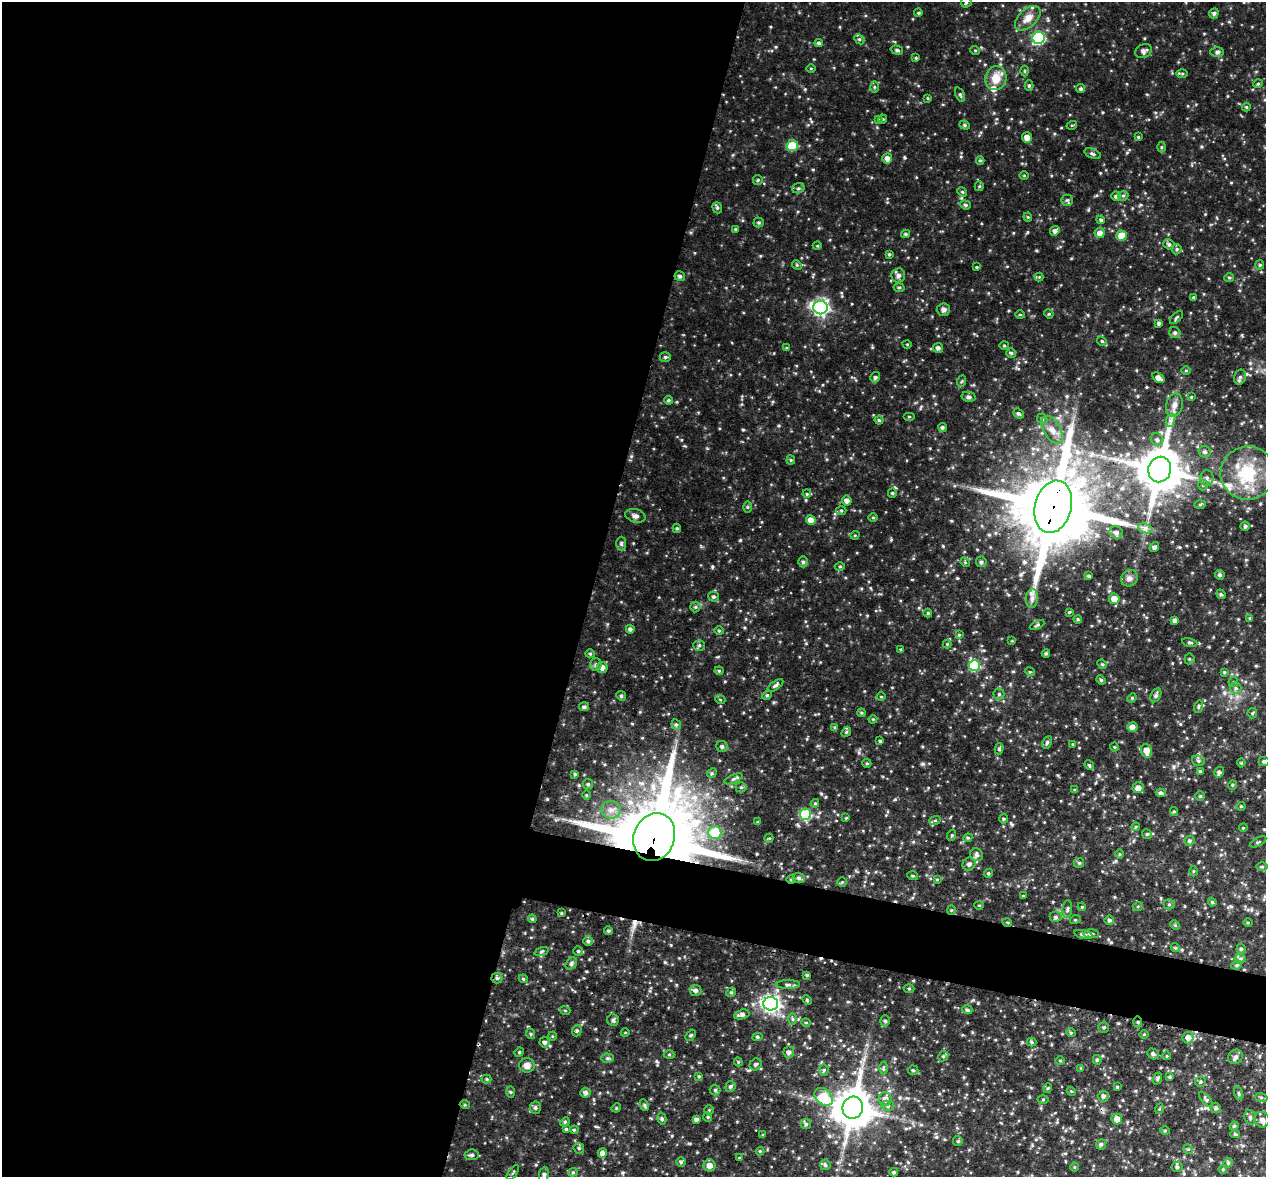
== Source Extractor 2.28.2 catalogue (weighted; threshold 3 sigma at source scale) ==
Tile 5 of 4 x 4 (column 1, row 2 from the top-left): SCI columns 2-1265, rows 2616-3790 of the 5066 x 5099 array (HDU 1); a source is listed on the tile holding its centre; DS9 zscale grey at full resolution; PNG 1268 x 1179 px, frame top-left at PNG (2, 2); each listed source drawn as its Kron ellipse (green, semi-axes under 4 px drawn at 4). Shown black and unused: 50% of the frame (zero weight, under 3 of 4 exposures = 2% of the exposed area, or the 3 px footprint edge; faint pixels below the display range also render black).
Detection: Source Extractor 2.28.2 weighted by HDU 2 'WHT'; one run over the whole footprint, this tile lists its part. Background 0.0884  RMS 0.011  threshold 0.0477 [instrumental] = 3 sigma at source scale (4.5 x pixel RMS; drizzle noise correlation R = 1.50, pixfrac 1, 0.05/0.05 arcsec/px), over >= 5 px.
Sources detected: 370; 1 cosmic-ray / hot-pixel residue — neither listed nor drawn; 4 inside a brighter listed object's ellipse — not listed separately; the other 365 listed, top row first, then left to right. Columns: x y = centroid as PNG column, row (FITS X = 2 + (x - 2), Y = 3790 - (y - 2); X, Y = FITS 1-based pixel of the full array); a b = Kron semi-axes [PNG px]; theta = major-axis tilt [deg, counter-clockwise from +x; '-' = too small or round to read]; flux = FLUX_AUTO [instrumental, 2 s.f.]
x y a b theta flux
966 2 6 5 - 1.6
918 13 4 4 - 1.2
1214 13 5 4 - 2.3
1028 18 15 9 43 9.6
1039 38 6 6 - 89
859 39 6 4 -43 1.9
819 43 4 4 - 2.1
897 50 6 4 -16 1.8
975 50 5 3 - 0.94
1144 51 9 6 23 4.2
1217 52 7 4 2 2.2
916 58 4 4 - 1
811 68 5 3 - 0.95
1025 71 5 3 - 1.1
1182 73 6 4 1 1.4
996 78 12 10 78 14
1258 84 5 4 - 1.2
1029 86 5 4 - 1.4
874 87 6 4 -89 1.3
1080 89 4 4 - 1.7
960 95 7 4 -66 1.9
928 98 4 4 - 1
1246 107 4 4 - 1.1
878 119 4 4 - 1
883 119 4 4 - 1
965 125 5 4 - 1.7
1072 125 5 3 - 1
1027 137 5 5 - 7
1138 137 4 4 - 1
792 146 6 5 - 28
1161 147 5 3 - 1.3
1093 154 9 5 -20 2.3
887 158 5 5 - 5.1
980 160 4 4 - 1.2
1024 175 5 3 - 0.82
758 180 5 4 - 1.3
979 186 5 4 - 1.3
798 188 6 5 - 2
962 192 5 4 - 1.1
1116 196 5 5 - 2.4
1123 196 5 4 - 1.7
1067 200 6 5 - 1.8
965 205 5 4 - 1.6
717 208 6 4 -70 1.6
1028 217 4 4 - 1
1101 220 4 4 - 2.2
759 222 5 5 - 1.5
735 229 4 4 - 0.99
1055 231 5 4 - 3.1
1100 233 5 5 - 6.2
905 234 4 3 - 1.6
1121 236 5 5 - 15
1169 244 6 5 - 2.1
817 246 4 3 - 1
1177 249 5 5 - 1.7
889 254 4 3 - 1.2
797 265 5 4 - 1.3
1260 265 5 4 - 1.1
976 267 4 3 - 1.1
680 276 5 4 - 2.2
898 276 7 6 - 3
1039 277 4 4 - 0.88
1229 278 5 4 - 1.5
899 287 5 3 - 1.2
1193 297 3 3 - 0.76
820 307 7 7 - 270
943 310 6 6 - 3
1049 314 5 4 - 1.1
1020 315 5 3 - 1.1
1176 317 8 3 45 1.5
1159 323 4 3 - 2.1
1175 333 6 5 - 2.4
1102 341 5 4 - 1.5
907 344 4 3 - 0.79
1004 346 5 3 - 1
786 348 4 4 - 1
938 348 5 5 - 2.8
1011 353 5 5 - 1.8
665 357 5 5 - 1.7
1186 371 5 3 - 0.98
875 377 5 5 - 2.1
1240 377 8 5 75 2.6
1158 378 7 4 -34 4.3
962 381 6 3 70 1.2
969 397 7 5 -11 2.8
1191 397 4 3 - 0.99
668 400 4 4 - 1.7
1174 405 11 8 78 6
1018 413 5 4 - 2
909 417 5 3 - 0.95
1042 419 5 4 - 1.7
879 420 4 4 - 1.4
1171 420 7 4 72 2.8
942 427 5 4 - 1.9
1052 430 15 8 -61 8.4
1157 440 7 5 -54 2.5
1205 452 6 5 - 2.4
791 460 4 4 - 1.3
1160 469 13 11 77 3700
1248 473 27 26 - 55
1207 478 8 6 89 3.5
1203 485 5 5 - 1.5
892 493 5 4 - 1.3
807 494 4 3 - 1
847 501 5 5 - 4.4
1200 505 6 4 2 1.5
747 507 6 4 90 1.2
1053 507 26 18 75 13000
841 511 5 3 - 1.2
635 516 10 6 -15 3.8
873 517 5 3 - 1
811 520 5 5 - 9
1245 526 4 4 - 2
677 528 4 4 - 1.4
1145 528 7 4 -18 3.1
1116 532 7 6 - 2.8
855 535 4 3 - 0.86
621 543 7 5 -90 2
1154 547 5 4 - 2.9
803 562 5 4 - 2
965 562 5 4 - 1.2
981 562 5 5 - 2.2
840 566 5 3 - 1
1220 575 5 4 - 2.1
1089 576 4 3 - 1.5
1129 578 9 7 43 4.3
1221 594 5 4 - 1.4
713 597 5 5 - 1.8
1032 599 9 6 83 3.9
1114 599 5 5 - 10
695 607 5 5 - 1.6
1069 612 3 3 - 0.86
928 613 4 4 - 1.1
1250 618 4 4 - 1.3
1078 619 4 4 - 1.3
1175 620 4 4 - 3.6
1037 625 8 4 26 1.6
630 629 4 4 - 2.3
719 631 4 4 - 1.2
959 635 4 4 - 1.1
1012 641 4 4 - 0.93
1190 642 8 4 -10 1.7
947 644 4 4 - 1.1
699 645 5 5 - 1.9
901 649 4 4 - 1.1
1046 653 4 3 - 1.7
590 654 4 4 - 1.2
1189 659 5 5 - 1.5
596 664 6 5 - 2.4
1102 664 5 4 - 1.2
974 665 5 5 - 55
602 667 5 5 - 5.1
719 671 4 4 - 1.1
1030 672 5 3 - 0.98
1224 672 4 4 - 1.2
1101 680 5 4 - 1.2
1233 682 5 5 - 1.5
775 685 9 4 34 2.3
1236 688 6 5 - 2.4
999 694 5 5 - 1.7
767 695 5 4 - 1.3
1156 695 7 5 62 2.4
621 696 5 4 - 1.5
881 697 4 3 - 0.73
1132 698 5 4 - 1.2
720 699 5 3 - 0.92
584 707 5 4 - 2.4
1198 707 6 4 74 1.4
861 713 4 3 - 1.4
1252 713 5 5 - 1.4
873 719 4 3 - 0.97
676 725 5 4 - 1.8
835 727 4 3 - 1.1
1132 727 5 5 - 4.9
846 732 5 4 - 1.4
880 741 4 4 - 1.3
1047 742 7 4 63 1.7
1072 744 4 2 - 0.74
722 746 6 5 - 2.1
1114 747 4 4 - 1
999 749 5 4 - 1.4
1147 751 7 5 -73 10
1198 761 6 5 - 1.9
1264 761 5 4 - 2.2
867 763 4 4 - 1.3
1241 763 4 4 - 1.1
1089 765 5 4 - 1.3
1200 771 4 3 - 1.5
1219 772 6 4 57 2.6
712 773 5 4 - 1.3
575 774 4 4 - 1.3
733 779 9 4 23 2.1
588 784 5 5 - 1.6
1232 785 5 3 - 1
741 787 5 5 - 1.4
1138 788 5 5 - 6.6
1075 790 4 3 - 1.4
1161 793 5 4 - 2.3
586 795 5 3 - 0.97
1200 796 5 4 - 1.4
815 803 4 4 - 1.1
1241 806 4 4 - 1.1
611 810 10 8 -17 7.2
1174 811 4 4 - 1.2
805 814 6 5 - 65
846 818 4 4 - 0.85
1003 819 5 3 - 1.1
935 820 6 4 19 1.4
758 822 4 4 - 0.92
1136 827 4 4 - 1.1
1243 828 4 3 - 0.9
715 832 6 6 - 32
1147 834 5 4 - 1.5
952 835 6 3 72 1.1
654 837 24 20 69 15000
769 838 4 3 - 1
968 838 4 4 - 1.4
1189 841 5 4 - 1.9
1258 842 9 3 29 1.2
1120 854 5 3 - 1
976 855 6 6 - 3
1079 863 5 4 - 1.6
969 864 7 6 - 3.2
1262 867 5 3 - 1.2
1193 871 5 3 - 0.98
988 873 5 4 - 1.4
913 876 5 3 - 1.1
799 878 6 5 - 2.2
791 879 5 3 - 1.1
937 879 4 3 - 1.1
842 882 5 5 - 1.2
1023 896 4 3 - 0.92
1212 902 4 4 - 1.3
1169 904 5 5 - 1.5
979 905 5 3 - 0.82
1138 906 5 3 - 1.1
1082 907 4 3 - 0.91
1067 909 9 5 85 2.5
951 910 4 4 - 1.1
561 913 4 3 - 1.1
1056 917 6 5 - 2.3
532 919 4 4 - 1.4
1075 920 5 3 - 1.1
1109 920 5 4 - 2.1
1007 922 5 3 - 1.1
1248 923 5 3 - 1
1175 925 5 4 - 1.3
608 931 4 4 - 1.6
1091 934 7 4 1 2
1083 935 9 4 -13 2.9
588 941 5 5 - 1.8
1175 948 5 4 - 1.5
1241 949 5 4 - 1.6
541 951 7 3 19 1.4
578 951 5 5 - 1.5
1240 959 5 5 - 1.8
571 963 7 5 52 2
1237 965 5 4 - 1.4
807 975 3 3 - 1.3
497 978 5 5 - 1.9
523 979 4 4 - 1.3
788 984 12 4 1 3
909 989 5 3 - 0.98
696 990 6 5 - 3.4
731 992 5 4 - 1.5
807 1000 5 3 - 1.1
771 1004 7 7 - 340
565 1010 5 3 - 0.93
967 1010 5 4 - 2.3
742 1014 8 4 15 3.3
793 1019 6 4 -89 1.5
613 1020 6 6 - 1.9
885 1021 5 5 - 2
1138 1022 5 3 - 1.5
806 1023 4 4 - 1.3
1104 1027 5 5 - 1.7
577 1031 6 4 68 2
625 1033 4 3 - 0.86
1071 1033 5 4 - 1.3
531 1034 5 3 - 1.1
1144 1034 5 3 - 0.9
691 1035 6 4 48 1.6
552 1036 4 3 - 0.89
757 1037 5 4 - 1.7
1188 1037 6 5 - 6.5
544 1042 5 5 - 2.7
1032 1042 5 4 - 1.4
519 1052 5 4 - 1.2
789 1052 5 5 - 3.3
1153 1054 6 5 - 2.6
669 1055 5 3 - 1.2
943 1056 5 4 - 1.6
1167 1056 4 3 - 0.74
1236 1057 8 6 49 2.9
608 1058 6 4 -1 1.8
1060 1060 4 3 - 1
1097 1060 5 4 - 1.5
738 1062 4 4 - 1.1
756 1064 6 5 - 1.9
527 1065 8 7 - 5.3
883 1068 6 4 89 1.5
1081 1068 4 4 - 1.2
824 1070 5 5 - 1.6
913 1070 5 5 - 1.5
699 1076 4 4 - 1.1
1170 1077 4 3 - 1.3
1157 1078 6 4 69 1.6
487 1079 5 4 - 1.3
1200 1082 5 5 - 1.5
730 1086 5 5 - 1.8
1117 1087 3 3 - 1.2
1048 1088 5 3 - 1.1
715 1090 5 5 - 1.6
1071 1091 5 3 - 0.94
511 1092 5 3 - 1.1
585 1093 5 5 - 3.4
1239 1093 7 4 -71 1.5
1103 1096 5 5 - 2.8
824 1097 10 7 -45 35
1261 1097 6 4 -18 1.5
885 1099 7 6 - 6
1043 1099 5 3 - 1.1
1206 1099 9 4 -49 2.1
465 1105 5 3 - 1.1
644 1105 6 4 -64 1.6
888 1106 6 5 - 2.3
535 1108 6 5 - 2.3
616 1108 5 4 - 1
853 1108 11 10 - 2700
1216 1108 5 5 - 1.9
1159 1109 5 3 - 1
709 1110 5 4 - 1.2
708 1117 5 4 - 1.3
1250 1117 7 5 -76 2.2
662 1119 6 4 -75 1.7
696 1119 4 4 - 3
1117 1119 5 5 - 7.2
1262 1120 8 7 - 4.1
565 1122 5 4 - 1.4
806 1124 5 5 - 1.8
1234 1126 4 4 - 1.4
566 1129 4 4 - 1.3
574 1130 4 4 - 1.1
1165 1130 5 3 - 0.99
1235 1134 5 4 - 1.5
763 1135 4 3 - 1
958 1141 5 4 - 1.3
1101 1144 5 5 - 2
579 1148 5 5 - 1.6
1188 1149 5 4 - 1.3
760 1151 4 4 - 1
602 1153 5 4 - 5.1
472 1155 7 5 7 2.3
739 1158 4 3 - 1
681 1162 5 4 - 1.6
1228 1163 5 4 - 1.3
709 1165 6 6 - 7.1
825 1165 5 5 - 2.2
1074 1167 5 3 - 0.89
1177 1167 5 5 - 2
1223 1169 4 4 - 1.2
573 1172 4 4 - 1.3
894 1172 4 4 - 1.5
513 1173 9 2 54 1
544 1175 8 5 82 2.5
Overlapping masked pixels (flux is a lower limit): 5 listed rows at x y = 1053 507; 654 837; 791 879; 1007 922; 1138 1022
Isophote crosses this tile's border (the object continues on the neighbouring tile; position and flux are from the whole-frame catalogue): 4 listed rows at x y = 966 2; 1264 761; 1177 1167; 544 1175
Unlisted compact peaks at least as high as the median listed source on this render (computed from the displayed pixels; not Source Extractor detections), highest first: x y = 740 540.